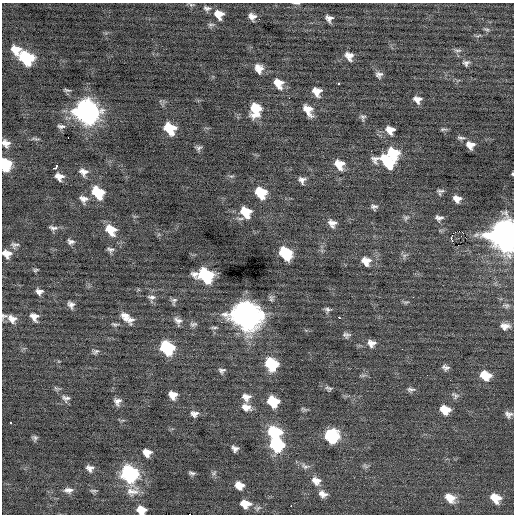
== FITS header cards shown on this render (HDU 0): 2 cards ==
NAXIS1  =                  512 / Axis length
NAXIS2  =                  512 / Axis length

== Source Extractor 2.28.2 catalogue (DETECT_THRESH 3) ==
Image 512 x 512 px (HDU 0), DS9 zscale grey, 1 PNG px = 1 image px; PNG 516 x 516 px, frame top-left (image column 1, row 512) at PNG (2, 3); no overlay
Background -0.0265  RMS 0.86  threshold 2.59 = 3 sigma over >= 5 px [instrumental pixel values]
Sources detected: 137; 1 with non-positive FLUX_AUTO (blend fragments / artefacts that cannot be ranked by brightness) is not listed; the other 136 listed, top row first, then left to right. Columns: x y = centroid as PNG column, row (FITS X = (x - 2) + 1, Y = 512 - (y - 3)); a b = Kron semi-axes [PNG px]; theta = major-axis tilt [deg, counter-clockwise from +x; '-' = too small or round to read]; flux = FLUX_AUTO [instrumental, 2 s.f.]
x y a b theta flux
296 3 8 2 -2 86
191 5 8 5 4 99
207 8 10 7 -10 200
219 14 11 9 -38 680
252 16 8 7 - 330
329 18 7 6 - 260
211 25 10 5 4 140
486 29 10 3 -9 95
16 50 11 9 -22 770
458 50 12 4 0 150
349 56 11 9 -58 430
26 58 11 9 -31 4800
466 63 9 8 - 200
259 68 10 8 -65 490
379 75 8 7 - 220
278 83 13 9 -59 700
339 84 3 3 - 600
67 90 9 4 -9 100
317 92 9 8 - 570
417 99 9 7 -21 350
255 110 13 9 85 1600
308 110 12 7 -60 650
86 112 13 11 -39 38000
363 117 9 6 84 150
61 126 10 6 -2 180
170 128 10 8 -45 2000
443 129 10 4 3 110
390 130 10 8 -33 500
68 137 2 2 - 53
461 138 10 5 -2 140
35 139 13 4 -3 120
6 143 9 8 - 370
470 145 8 7 - 420
198 148 7 6 - 160
393 153 11 9 -42 2200
387 162 17 10 -25 2500
339 164 11 9 -53 800
5 165 9 8 - 3000
55 168 4 3 - 760
83 172 11 9 -26 380
512 174 3 2 - 60
59 176 8 6 -30 440
231 176 8 4 -1 100
302 180 8 7 - 260
98 192 11 9 -47 2300
440 192 7 5 29 160
261 193 10 8 -48 1900
83 199 12 9 -26 350
457 199 8 6 -32 380
374 207 8 6 1 180
246 212 11 9 -48 1500
406 218 9 6 34 160
439 218 8 6 -5 220
332 223 9 8 - 350
53 228 12 5 -10 210
111 230 12 9 -47 1100
462 232 2 2 - 30
453 233 2 2 - 32
505 235 13 12 - 91000
451 239 6 3 -72 400
71 242 9 6 -12 190
14 245 11 8 -2 210
458 245 2 2 - 380
110 250 7 6 - 170
285 253 11 8 -48 3200
7 254 10 8 -27 530
404 256 8 6 18 170
366 261 12 11 - 630
35 270 6 4 16 90
205 275 12 9 -27 7600
39 292 7 6 - 270
152 297 11 5 -3 200
174 301 9 6 80 150
406 302 9 3 4 97
71 305 7 6 - 260
506 305 11 6 -3 180
328 309 8 5 -10 150
246 315 14 12 -28 73000
4 316 10 8 13 170
125 316 17 8 -53 510
34 317 10 8 -51 420
339 317 3 2 - 220
12 319 12 9 -35 440
130 319 11 5 5 210
178 321 10 7 -60 290
221 322 3 3 - 69
115 324 10 4 -10 130
193 324 10 6 10 170
505 326 11 8 -1 390
214 327 9 3 0 100
346 335 7 5 -4 180
371 343 9 8 - 380
167 348 10 9 - 5100
95 351 9 6 12 150
271 364 10 9 - 3500
445 367 8 6 -16 200
222 370 8 6 9 170
363 375 7 4 19 110
485 375 11 8 -22 1200
328 388 9 6 -31 140
411 389 11 6 -4 180
173 395 8 8 - 570
455 395 10 7 -35 180
246 397 11 10 - 410
66 398 12 8 -11 250
117 401 8 8 - 310
273 401 9 8 - 2200
246 407 12 8 -17 480
304 409 8 5 -24 110
445 410 9 7 -25 940
194 414 10 8 0 270
509 414 9 7 -23 240
11 423 3 3 - 310
274 432 11 9 -19 3900
331 436 10 9 - 5400
35 438 7 6 - 130
276 445 10 9 - 5400
235 449 6 6 - 230
147 453 8 7 - 550
305 466 14 8 -25 280
365 466 8 4 -45 120
90 468 9 8 - 300
192 473 7 4 -17 130
214 473 7 5 48 130
129 474 13 10 -69 12000
316 481 12 10 -30 490
239 485 8 7 - 700
68 490 11 7 1 280
93 491 9 4 -5 110
323 494 10 8 -22 370
450 498 13 9 -35 720
495 498 10 8 -38 950
245 504 10 7 -10 900
291 506 2 2 - 230
258 508 11 6 24 180
141 510 8 7 - 870
At the frame edge (FLAGS 8, measured only in part): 8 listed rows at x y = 296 3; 6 143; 5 165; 512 174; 505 235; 7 254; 4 316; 141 510
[1 non-positive-flux detection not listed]